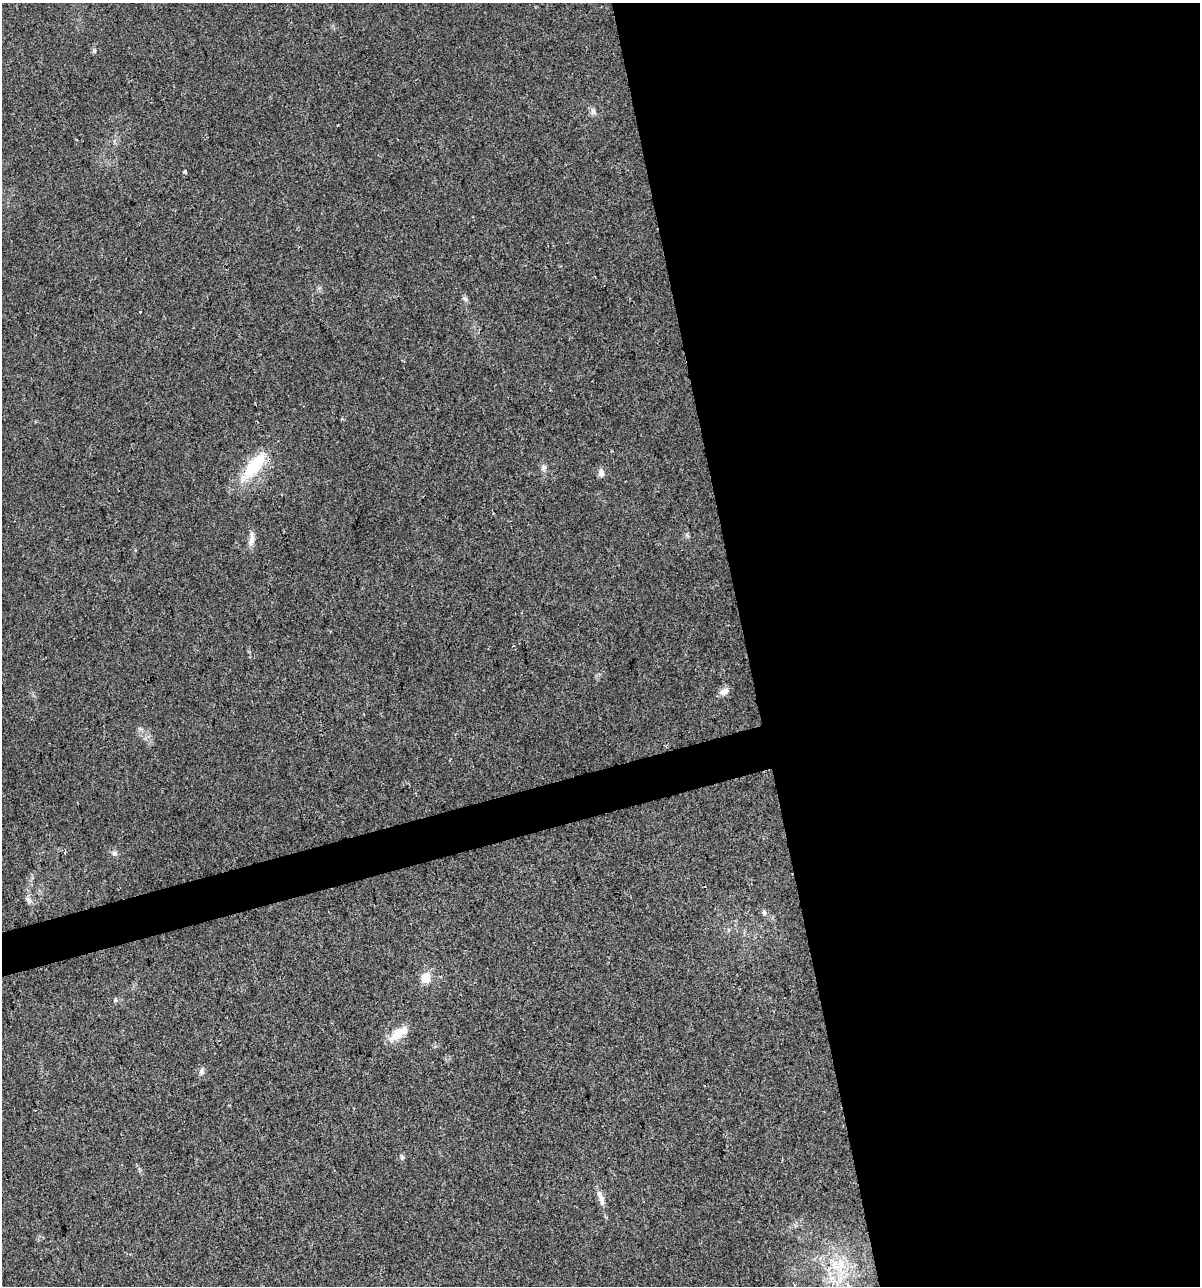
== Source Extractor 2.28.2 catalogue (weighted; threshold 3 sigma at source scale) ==
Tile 8 of 4 x 4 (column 4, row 2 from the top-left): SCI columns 3689-4886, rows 2567-3850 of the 4930 x 5133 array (HDU 1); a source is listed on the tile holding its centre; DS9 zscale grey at full resolution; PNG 1202 x 1288 px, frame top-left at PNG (2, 3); no overlay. Shown black and unused: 40% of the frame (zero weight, under 2 of 3 exposures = <1% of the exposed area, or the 3 px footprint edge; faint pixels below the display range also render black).
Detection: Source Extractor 2.28.2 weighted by HDU 2 'WHT'; one run over the whole footprint, this tile lists its part. Background 0.0328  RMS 0.0063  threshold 0.0282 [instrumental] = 3 sigma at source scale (4.5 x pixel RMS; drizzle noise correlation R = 1.50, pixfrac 1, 0.0396/0.0396 arcsec/px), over >= 5 px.
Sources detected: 23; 1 cosmic-ray / hot-pixel residue — not listed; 1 inside a brighter listed object's ellipse — not listed separately; the other 21 listed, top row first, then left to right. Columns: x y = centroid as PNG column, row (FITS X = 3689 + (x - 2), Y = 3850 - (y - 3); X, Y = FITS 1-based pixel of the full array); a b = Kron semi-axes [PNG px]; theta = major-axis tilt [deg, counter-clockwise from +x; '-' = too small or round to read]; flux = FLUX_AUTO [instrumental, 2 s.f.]
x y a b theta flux
593 111 9 6 -79 2
338 125 3 2 - 0.45
184 172 4 3 - 1.2
465 298 8 5 -50 1.5
140 312 3 2 - 0.84
254 466 43 17 51 27
544 467 9 6 48 1.9
601 473 9 7 -75 3.2
251 539 22 6 83 3.9
724 691 12 7 21 3.6
65 852 4 3 - 0.9
115 853 8 5 -28 1.6
764 912 5 5 - 1.7
426 977 12 10 72 8.1
115 1000 6 4 -89 0.9
397 1034 20 11 44 11
202 1071 8 7 - 1.9
402 1157 6 6 - 1.2
601 1198 22 6 -70 4.5
841 1264 18 7 -76 8.2
840 1280 10 6 64 4.3
Unlisted compact peaks at least as high as the median listed source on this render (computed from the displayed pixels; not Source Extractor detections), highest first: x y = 28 900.